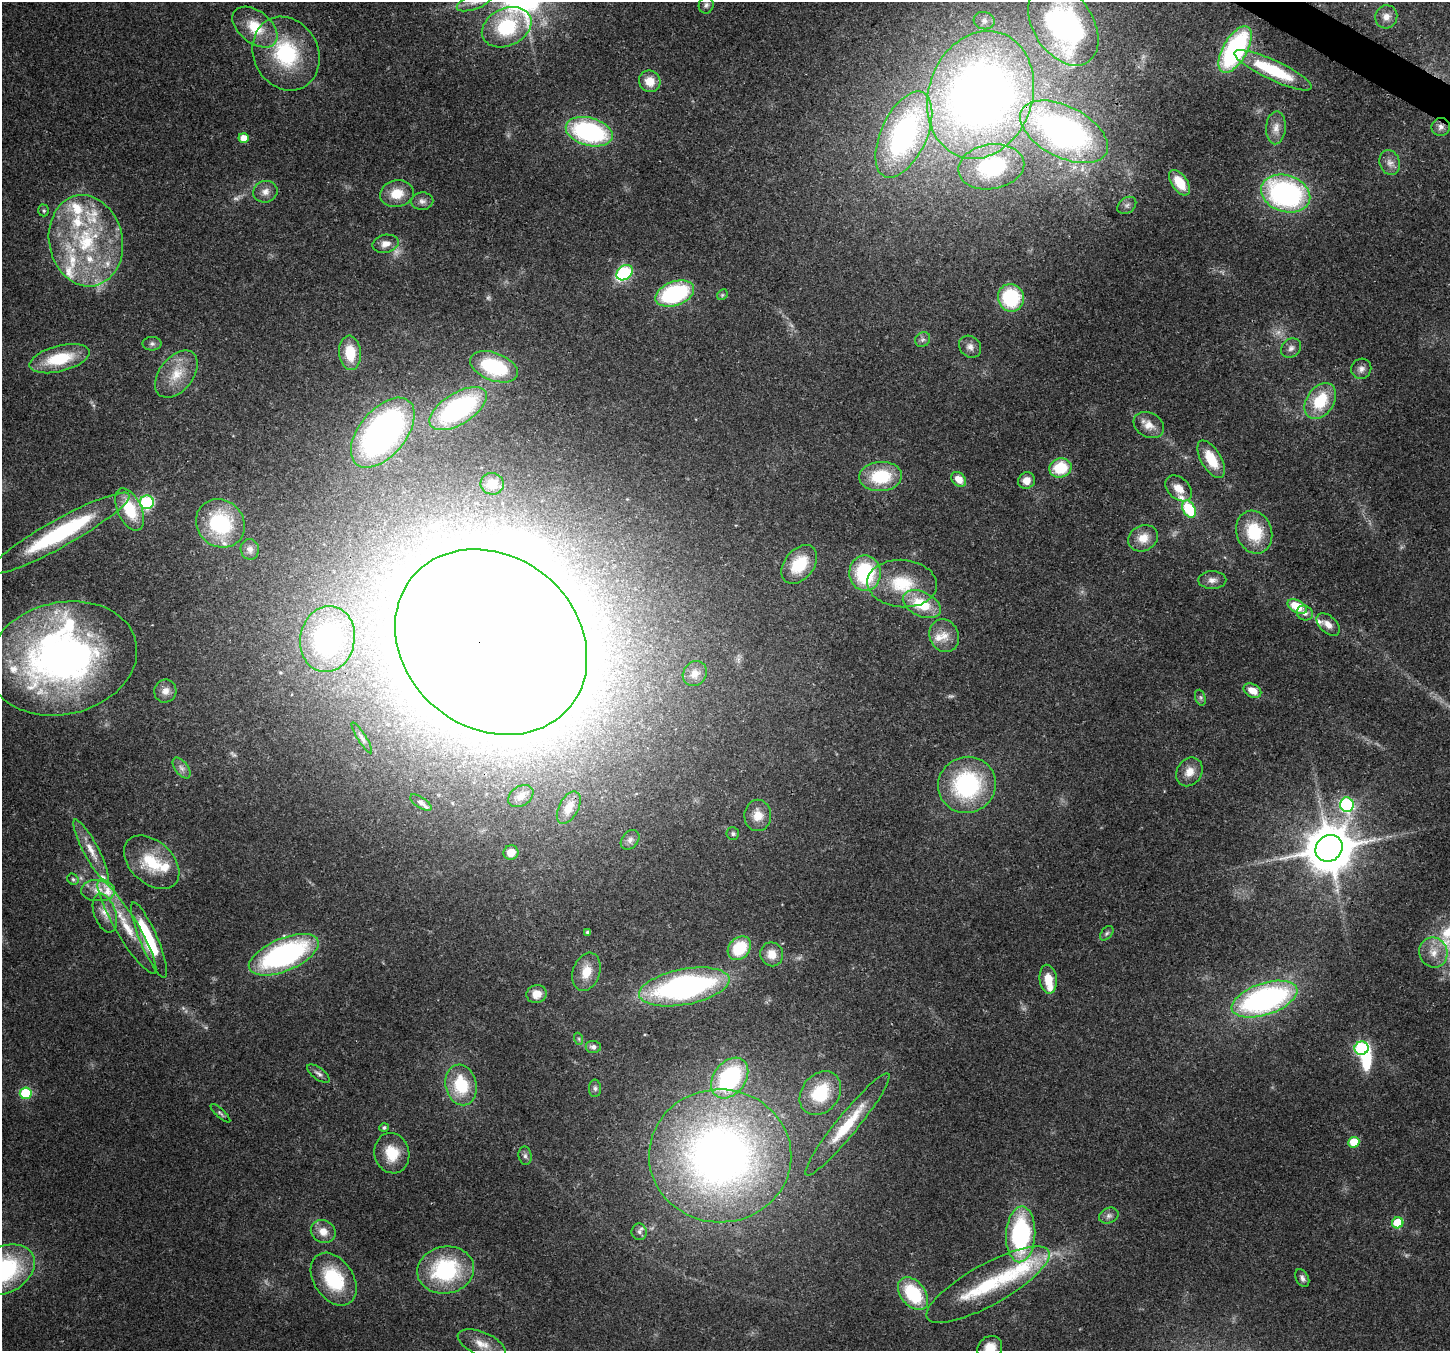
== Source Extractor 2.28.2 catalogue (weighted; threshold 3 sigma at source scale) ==
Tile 10 of 4 x 4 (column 2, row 3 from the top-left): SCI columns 1525-2972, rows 1708-3056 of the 5938 x 6042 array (HDU 1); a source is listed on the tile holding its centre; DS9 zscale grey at full resolution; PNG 1452 x 1353 px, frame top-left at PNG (2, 2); each listed source drawn as its Kron ellipse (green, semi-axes under 4 px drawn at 4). Shown black and unused: <1% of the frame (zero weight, under 3 of 4 exposures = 8% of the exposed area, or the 3 px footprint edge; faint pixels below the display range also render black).
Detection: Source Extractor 2.28.2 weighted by HDU 2 'WHT'; one run over the whole footprint, this tile lists its part. Background 0.103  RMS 0.004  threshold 0.0181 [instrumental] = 3 sigma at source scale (4.5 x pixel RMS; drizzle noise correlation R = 1.50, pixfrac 1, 0.0396/0.0396 arcsec/px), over >= 5 px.
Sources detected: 171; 8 too faint to see at this stretch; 6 inside a brighter object's white glare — neither listed nor drawn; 20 inside a brighter listed object's ellipse — not listed separately; the other 137 listed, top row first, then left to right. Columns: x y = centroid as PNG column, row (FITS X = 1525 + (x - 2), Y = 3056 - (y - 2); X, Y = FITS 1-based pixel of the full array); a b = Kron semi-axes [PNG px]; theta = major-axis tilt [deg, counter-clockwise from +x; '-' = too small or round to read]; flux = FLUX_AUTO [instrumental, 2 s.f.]
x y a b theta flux
474 2 18 7 21 3.8
706 5 8 7 - 1.3
1386 17 12 11 - 3
984 21 10 8 -16 2.2
1063 25 45 29 -56 130
255 27 26 16 -38 14
507 27 26 18 26 33
1235 50 26 12 60 64
286 54 38 32 -63 36
1273 70 42 10 -25 23
650 81 11 10 - 5.8
981 95 65 52 71 340
1441 127 9 9 - 2
1276 128 16 10 86 3.5
589 132 24 14 -15 61
1064 132 48 25 -27 140
904 134 46 23 65 97
243 138 5 5 - 5.1
1390 162 12 10 -70 2.9
991 167 33 22 9 35
1180 183 14 8 -55 10
265 192 12 10 20 3
397 194 17 13 9 8.1
1286 194 25 18 -18 90
422 201 11 8 1 2
1127 205 10 7 36 1.6
44 210 6 5 - 0.7
86 241 46 36 -78 52
386 244 13 9 12 3.3
624 273 9 6 40 42
675 294 20 12 20 45
722 295 6 4 46 0.65
1011 298 14 13 - 28
923 339 8 7 - 1.4
152 344 9 7 0 1.3
970 347 12 10 -45 2.7
1291 348 11 9 44 2
350 353 17 11 -84 11
59 359 31 13 14 20
494 367 25 14 -20 29
1361 369 10 10 - 2.1
176 374 27 17 52 11
1320 401 20 13 56 17
458 409 32 15 32 57
1149 425 16 12 -29 4.7
383 433 41 23 50 130
1211 459 21 10 -59 12
1060 468 11 9 14 15
881 477 21 14 4 20
959 479 8 6 -45 5.2
1026 481 8 8 - 4.2
492 484 12 11 - 5.2
1179 488 15 10 -41 4.9
147 502 7 7 - 48
130 509 22 12 -65 16
1189 509 9 6 -59 22
220 523 25 23 -45 33
1254 532 22 17 -70 19
60 533 79 14 29 53
1143 538 15 12 27 5.8
250 549 10 9 - 2
799 564 22 14 51 16
865 573 17 16 - 33
1212 580 14 9 0 2.6
902 584 35 23 -4 20
922 604 20 12 -26 15
1297 606 10 6 -29 12
1305 613 8 7 - 2.1
1328 624 14 8 -43 3.2
944 636 17 14 -64 5.6
327 639 33 27 79 69
491 642 102 86 -39 4000
62 658 76 56 13 190
695 674 13 11 51 3.5
165 691 11 11 - 3.1
1252 691 9 6 -27 5.4
1200 698 8 5 -71 0.94
362 738 18 4 -58 1.4
181 768 12 6 -53 2
1189 772 15 12 58 4.9
967 785 29 28 - 48
521 796 13 10 34 3.4
421 803 12 5 -33 1.4
1347 805 7 6 - 62
569 808 18 9 62 4.5
758 815 15 13 89 5.8
733 834 6 6 - 0.99
630 840 11 8 50 1.8
1329 848 14 12 41 1800
91 850 35 7 -62 6.3
511 852 7 7 - 4.8
152 862 32 21 -43 17
73 879 6 5 - 0.69
98 890 17 10 -2 5
105 913 20 11 -71 4.9
127 927 54 11 -59 15
588 932 4 4 - 0.82
1107 933 8 5 49 0.91
149 940 41 9 -67 29
739 948 13 10 46 17
1433 952 15 14 - 5.8
772 954 12 11 - 5
284 955 37 16 23 83
586 972 19 13 70 6.9
1048 979 14 8 -84 6.7
684 987 46 18 11 110
537 994 10 9 - 4.7
1265 999 34 15 18 110
579 1039 6 4 -72 0.6
593 1047 7 6 - 1.7
1362 1048 7 6 - 62
318 1073 13 6 -36 1.4
730 1078 22 16 53 50
461 1085 20 15 -76 19
595 1088 9 6 -90 1.2
26 1093 6 6 - 22
820 1093 24 18 52 20
220 1113 13 3 -43 0.84
847 1124 65 10 51 18
384 1128 5 4 - 0.77
1354 1142 5 5 - 11
392 1153 20 17 -76 11
525 1156 9 6 -80 1.2
720 1156 71 66 -1 300
1109 1216 10 7 20 1.8
1398 1223 6 5 - 16
323 1231 13 11 -32 4.6
639 1232 8 7 - 1.4
1021 1234 28 14 87 54
4 1270 32 23 28 49
446 1270 28 23 10 41
1302 1278 9 6 -63 1.4
334 1279 29 20 -56 24
988 1285 69 20 29 30
913 1294 19 12 -50 24
482 1344 25 11 -23 6.1
990 1348 13 11 37 5.2
Overlapping masked pixels (flux is a lower limit): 4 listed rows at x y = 1441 127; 1064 132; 327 639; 491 642
Isophote crosses this tile's border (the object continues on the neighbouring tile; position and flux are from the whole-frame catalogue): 5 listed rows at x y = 474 2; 1063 25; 4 1270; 482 1344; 990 1348